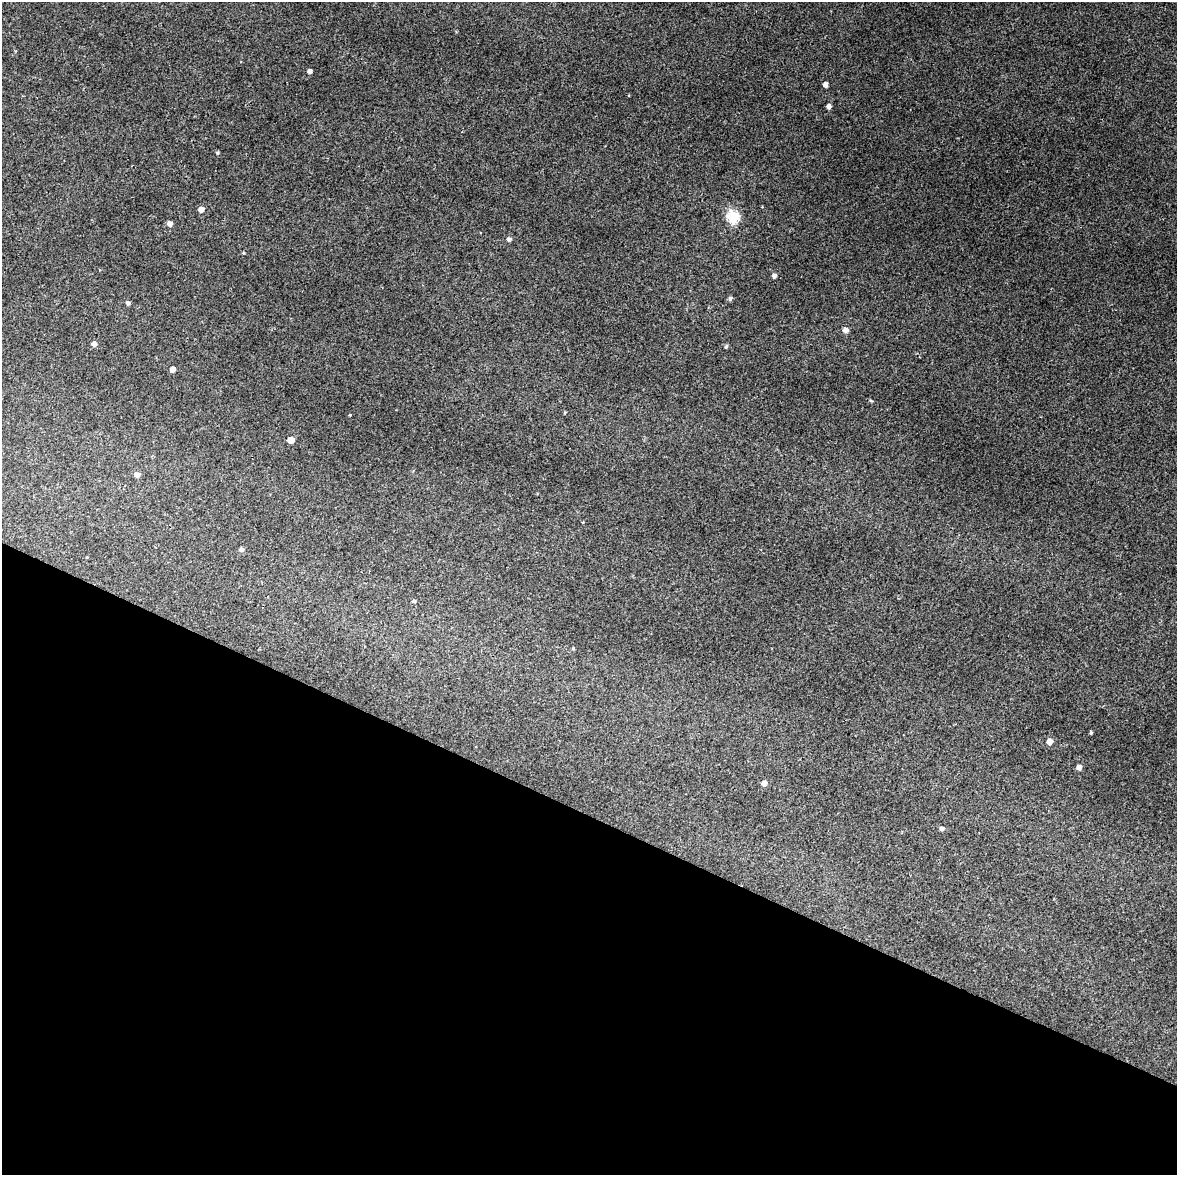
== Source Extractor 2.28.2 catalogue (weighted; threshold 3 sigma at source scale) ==
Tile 11 of 4 x 3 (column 3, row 3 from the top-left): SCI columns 2356-3530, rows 257-1429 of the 4707 x 4001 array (HDU 1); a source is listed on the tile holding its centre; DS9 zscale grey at full resolution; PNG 1179 x 1177 px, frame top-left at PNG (2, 2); no overlay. Shown black and unused: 31% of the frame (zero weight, under 3 of 4 exposures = <1% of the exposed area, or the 3 px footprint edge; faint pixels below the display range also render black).
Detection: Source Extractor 2.28.2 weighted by HDU 2 'WHT'; one run over the whole footprint, this tile lists its part. Background 0.0298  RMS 0.0061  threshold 0.0274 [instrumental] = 3 sigma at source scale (4.5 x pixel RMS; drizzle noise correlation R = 1.50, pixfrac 1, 0.0396/0.0396 arcsec/px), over >= 5 px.
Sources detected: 26; all 26 listed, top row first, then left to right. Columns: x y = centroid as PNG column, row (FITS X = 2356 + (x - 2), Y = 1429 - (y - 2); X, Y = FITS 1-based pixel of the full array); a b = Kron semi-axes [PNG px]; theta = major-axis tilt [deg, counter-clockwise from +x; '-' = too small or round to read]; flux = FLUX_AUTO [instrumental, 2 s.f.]
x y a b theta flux
309 71 4 4 - 2.4
825 85 4 4 - 2.9
829 106 4 4 - 2.4
217 153 4 4 - 0.88
201 209 5 5 - 3.4
733 216 6 6 - 60
170 224 5 4 - 3.3
509 239 5 5 - 1.8
774 276 4 4 - 1.9
730 299 6 4 87 1.2
128 303 5 4 - 1.4
845 330 5 5 - 3.3
94 344 6 5 - 2.1
726 346 4 4 - 1
172 369 4 4 - 4.4
871 401 5 3 - 0.58
291 440 5 5 - 9.3
137 475 5 4 - 3.7
241 549 5 4 - 1.7
414 601 4 4 - 1
573 648 4 4 - 0.63
1091 732 4 3 - 0.89
1050 742 5 5 - 5.1
1079 767 5 4 - 3.1
764 783 5 5 - 3.3
942 828 5 5 - 1.4